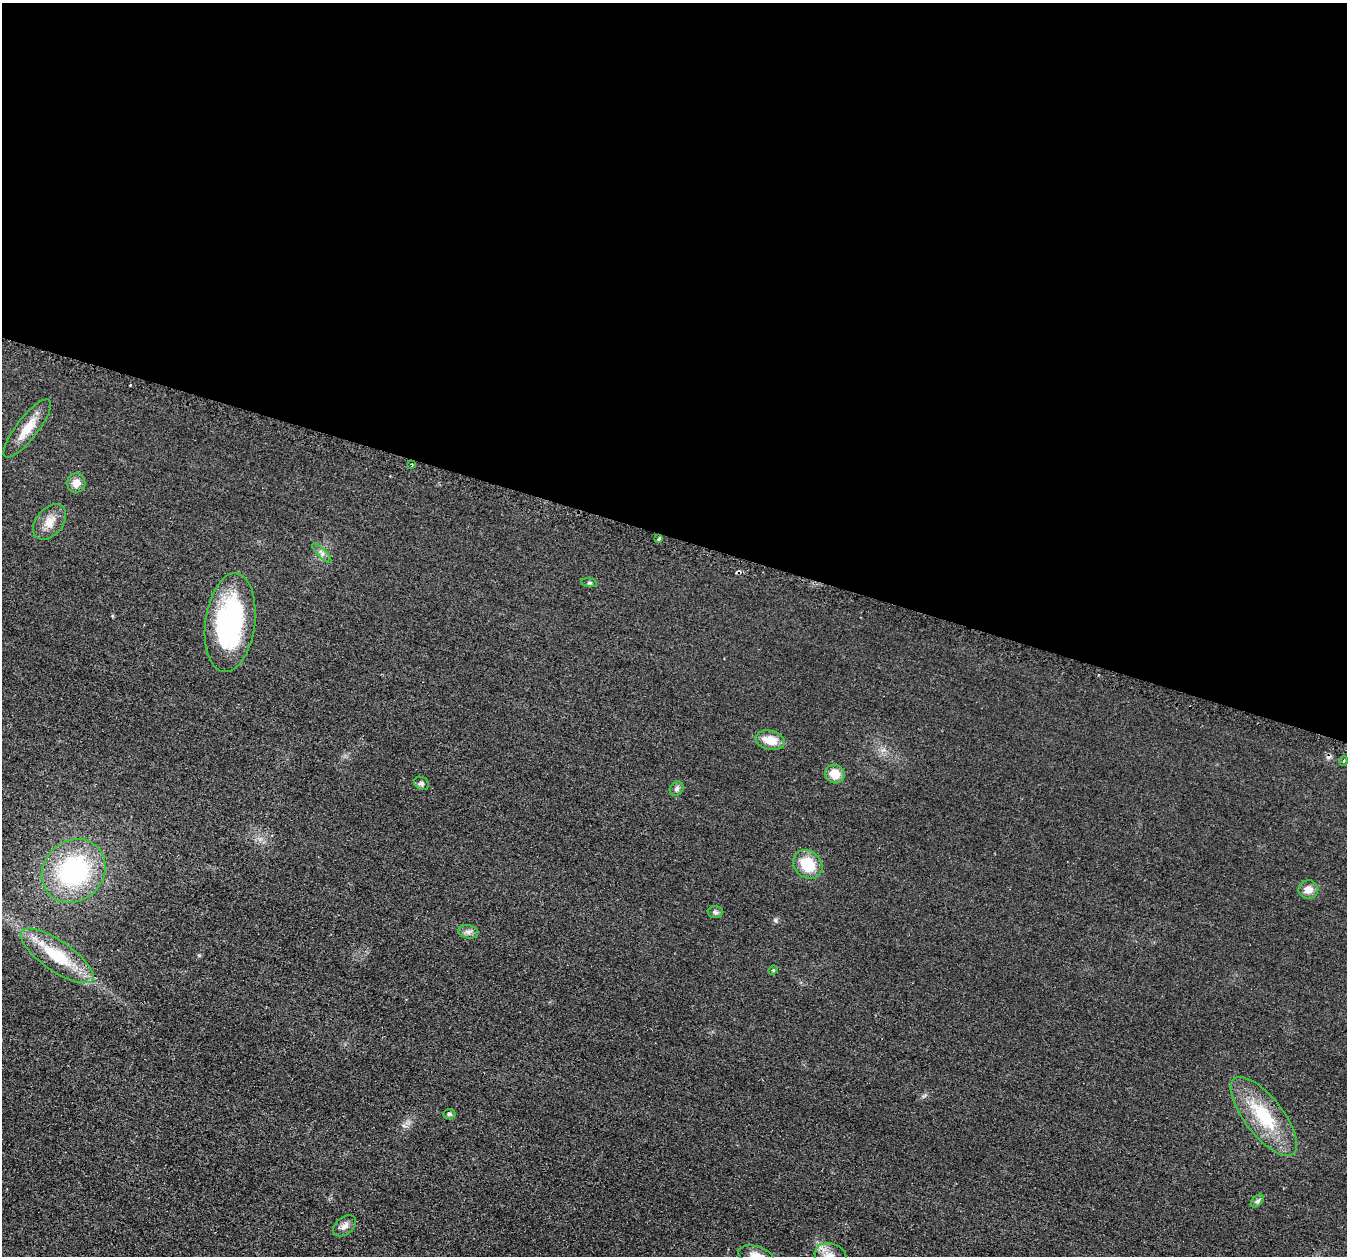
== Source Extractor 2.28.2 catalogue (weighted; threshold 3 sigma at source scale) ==
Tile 3 of 4 x 4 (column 3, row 1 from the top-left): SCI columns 2717-4061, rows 3920-5173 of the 5436 x 5458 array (HDU 1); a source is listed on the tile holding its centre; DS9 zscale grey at full resolution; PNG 1349 x 1258 px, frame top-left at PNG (2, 3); each listed source drawn as its Kron ellipse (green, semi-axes under 4 px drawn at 4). Shown black and unused: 43% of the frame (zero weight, under 2 of 3 exposures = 3% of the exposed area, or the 3 px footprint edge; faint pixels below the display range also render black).
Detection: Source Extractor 2.28.2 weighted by HDU 2 'WHT'; one run over the whole footprint, this tile lists its part. Background 0.021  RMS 0.0087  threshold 0.0391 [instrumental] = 3 sigma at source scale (4.5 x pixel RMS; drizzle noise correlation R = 1.50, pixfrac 1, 0.05/0.05 arcsec/px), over >= 5 px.
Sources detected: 29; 3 cosmic-ray / hot-pixel residue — neither listed nor drawn; the other 26 listed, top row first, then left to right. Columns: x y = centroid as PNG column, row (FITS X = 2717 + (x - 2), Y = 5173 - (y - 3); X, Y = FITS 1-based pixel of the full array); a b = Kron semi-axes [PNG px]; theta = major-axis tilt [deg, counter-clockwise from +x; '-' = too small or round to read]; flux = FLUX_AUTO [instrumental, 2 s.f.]
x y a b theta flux
27 428 36 11 52 16
412 464 3 2 - 1.2
76 483 9 9 - 7.2
50 522 20 13 51 10
659 539 4 3 - 2.2
322 553 13 4 -45 2.7
589 583 8 4 -7 1.4
230 623 50 25 83 130
770 740 15 9 -13 13
1344 761 5 3 - 0.89
835 774 10 9 - 12
421 783 8 6 -31 2.1
677 789 8 6 48 2.2
808 864 16 13 -40 24
74 871 34 30 44 110
1308 889 10 9 - 6.8
715 912 7 6 - 2.1
468 932 10 6 -12 3.3
57 956 43 15 -35 39
773 970 5 4 - 0.92
449 1114 6 5 - 1.4
1264 1116 48 19 -52 46
1257 1201 8 4 44 1.8
345 1226 13 8 39 4.5
756 1256 18 9 -17 9.1
830 1256 16 12 -19 11
Isophote crosses this tile's border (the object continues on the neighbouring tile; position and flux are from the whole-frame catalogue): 2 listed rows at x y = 756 1256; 830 1256